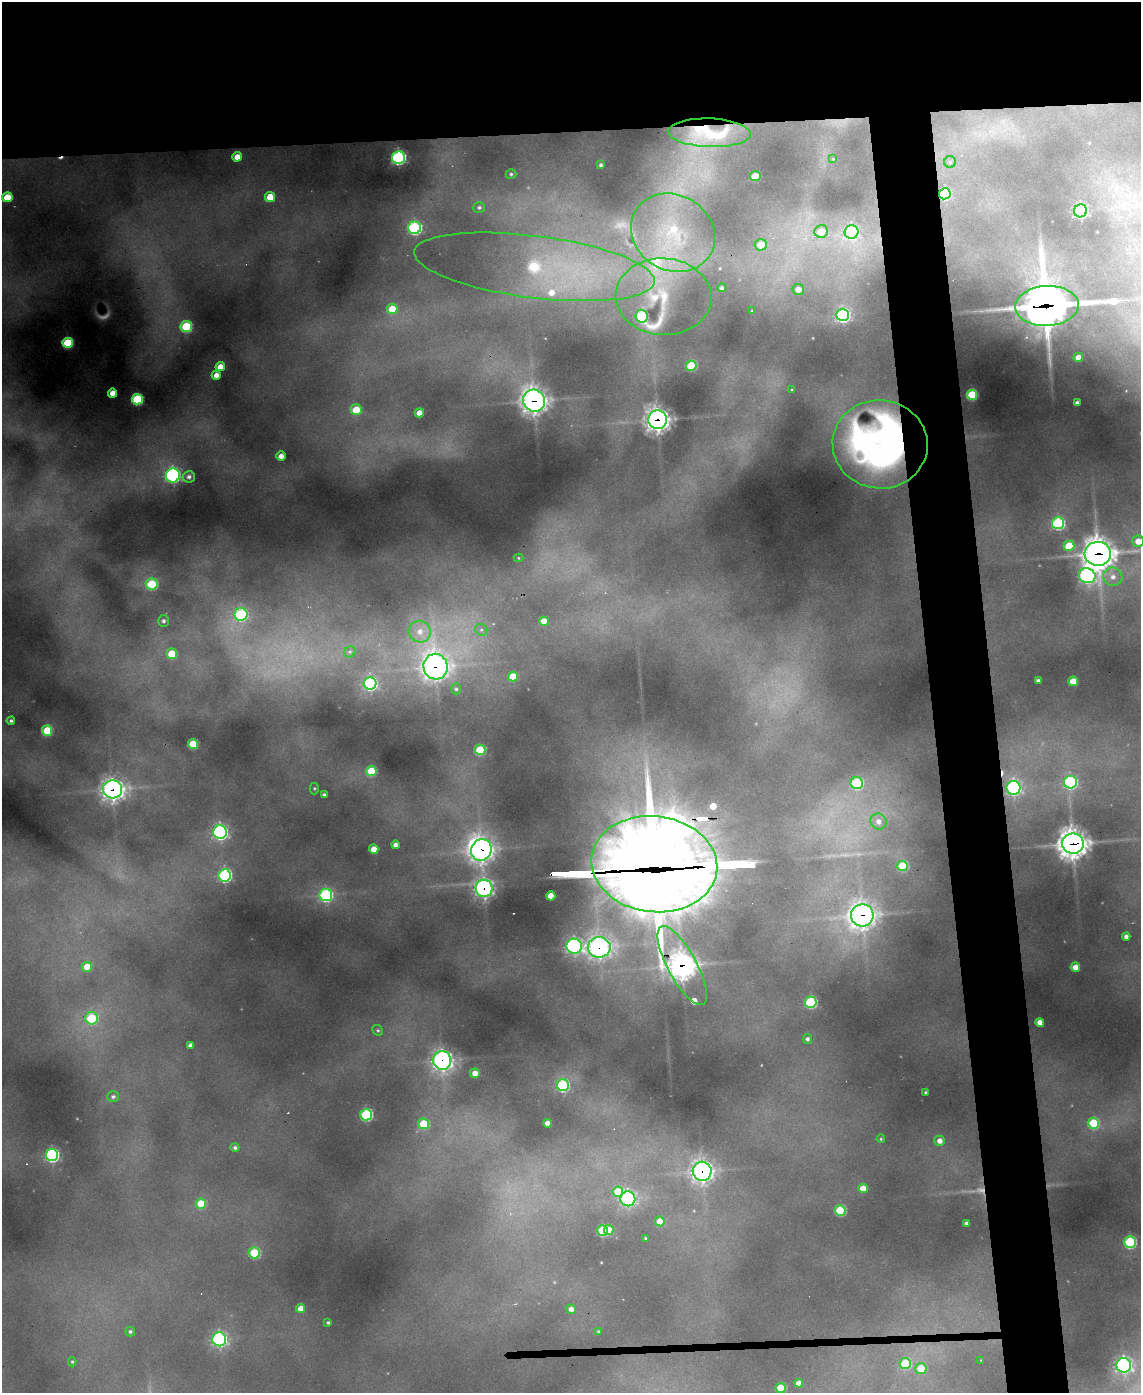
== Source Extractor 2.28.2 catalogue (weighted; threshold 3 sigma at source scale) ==
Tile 2 of 4 x 3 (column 2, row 1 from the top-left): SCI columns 1139-2277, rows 3015-4405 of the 4554 x 4534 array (HDU 1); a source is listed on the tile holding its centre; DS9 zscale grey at full resolution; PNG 1143 x 1395 px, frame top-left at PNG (2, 2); each listed source drawn as its Kron ellipse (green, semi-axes under 4 px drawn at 4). Shown black and unused: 15% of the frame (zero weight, under 3 of 4 exposures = <1% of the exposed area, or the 3 px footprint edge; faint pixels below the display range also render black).
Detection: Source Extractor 2.28.2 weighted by HDU 2 'WHT'; one run over the whole footprint, this tile lists its part. Background 0.73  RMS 0.023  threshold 0.104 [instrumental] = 3 sigma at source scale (4.5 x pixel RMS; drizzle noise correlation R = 1.50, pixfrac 1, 0.05/0.05 arcsec/px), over >= 5 px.
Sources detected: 160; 4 too faint to see at this stretch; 4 inside a brighter object's white glare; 3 cosmic-ray / hot-pixel residue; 2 long thin detections or spike segments (spike, bleed or trail) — neither listed nor drawn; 5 inside a brighter listed object's ellipse — not listed separately; the other 142 listed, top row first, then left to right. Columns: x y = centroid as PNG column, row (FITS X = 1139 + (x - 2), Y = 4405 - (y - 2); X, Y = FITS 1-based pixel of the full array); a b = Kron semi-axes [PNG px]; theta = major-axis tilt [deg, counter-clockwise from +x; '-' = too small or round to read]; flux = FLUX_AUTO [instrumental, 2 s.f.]
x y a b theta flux
709 133 41 14 -2 130
237 157 5 4 - 29
398 158 6 6 - 530
833 159 4 4 - 1.9
950 162 6 6 - 5.3
601 165 3 3 - 4.2
511 174 5 4 - 4.8
755 176 5 5 - 65
945 194 6 5 - 200
7 197 5 5 - 68
270 197 5 5 - 50
479 207 6 5 - 6
1080 211 6 6 - 710
415 228 6 6 - 470
821 231 7 6 - 57
852 232 7 6 - 450
673 233 43 37 -31 270
761 245 6 6 - 51
534 267 121 31 -7 580
722 288 4 4 - 6.4
798 289 6 5 - 22
663 297 48 38 -3 170
1047 306 32 20 3 5500
392 309 5 5 - 56
752 311 3 3 - 2.4
843 315 6 6 - 550
642 316 6 6 - 230
186 326 6 5 - 180
68 343 5 5 - 150
1078 357 5 4 - 29
691 366 5 5 - 120
220 367 4 4 - 26
216 375 4 4 - 20
792 390 3 2 - 1.7
113 393 4 4 - 32
972 395 5 5 - 160
137 399 5 5 - 230
534 401 11 10 - 1700
1077 403 4 4 - 8.6
356 410 5 5 - 75
419 413 4 4 - 27
658 420 9 9 - 1600
880 444 47 44 -6 1300
281 456 4 4 - 20
173 475 7 7 - 520
189 477 6 5 - 9
1058 523 6 6 - 340
1138 541 6 6 - 28
1069 546 5 5 - 96
1098 554 13 12 - 3300
518 558 5 4 - 2.8
1087 576 8 7 - 590
1113 577 9 9 - 22
152 584 6 5 - 170
241 614 6 6 - 340
163 621 6 5 - 7.2
544 621 5 4 - 43
481 630 6 5 - 5.3
420 632 11 11 - 32
350 652 6 5 - 4.9
172 654 5 5 - 75
435 667 13 12 - 1700
513 676 5 5 - 57
1038 680 4 3 - 6.5
1073 681 5 4 - 43
370 683 6 6 - 450
456 689 5 5 - 4.3
11 721 4 4 - 5.5
47 731 5 5 - 120
193 744 5 5 - 120
480 750 5 5 - 140
371 771 5 5 - 120
1070 782 6 6 - 380
857 783 6 6 - 200
314 788 6 4 90 3.3
1014 788 7 7 - 510
112 789 10 9 - 1400
324 795 4 3 - 6.6
878 821 8 7 - 17
220 832 7 6 - 640
1073 844 11 10 - 2900
395 845 4 4 - 13
374 849 5 4 - 29
481 850 11 10 - 1500
654 864 63 48 -6 19000
903 866 5 5 - 110
225 875 6 6 - 430
484 888 8 8 - 720
326 895 6 6 - 400
551 896 4 4 - 44
862 915 11 11 - 1800
1126 936 4 4 - 10
574 946 8 7 - 720
599 947 11 10 - 1300
682 965 44 14 -61 2000
87 967 5 5 - 47
1075 967 4 4 - 24
811 1002 6 5 - 280
91 1018 6 6 - 180
1040 1022 4 4 - 18
378 1030 6 5 - 4.2
807 1039 5 4 - 6.7
191 1045 4 4 - 12
442 1060 9 9 - 1000
475 1073 5 5 - 25
563 1085 6 6 - 300
925 1092 3 3 - 3.8
113 1097 6 5 - 6.9
366 1115 6 5 - 300
547 1123 4 4 - 17
1094 1123 5 5 - 160
424 1124 5 5 - 100
881 1139 4 3 - 2.8
940 1141 5 5 - 15
235 1147 4 4 - 6.3
52 1155 6 6 - 490
702 1171 9 9 - 1200
863 1188 5 4 - 28
618 1192 5 5 - 85
628 1199 7 7 - 520
201 1204 5 5 - 82
840 1210 5 5 - 170
660 1221 5 5 - 54
967 1223 4 4 - 8.9
602 1230 5 5 - 180
609 1230 5 4 - 30
645 1238 3 2 - 2.3
1130 1242 5 5 - 310
254 1253 5 5 - 170
301 1309 4 4 - 28
571 1309 5 4 - 13
328 1323 3 3 - 3.8
130 1331 5 5 - 5.5
598 1331 3 3 - 3.1
219 1339 7 7 - 540
981 1360 3 3 - 1.6
72 1362 4 4 - 3.1
905 1363 5 5 - 130
1124 1365 7 7 - 540
921 1368 5 5 - 55
799 1383 4 4 - 20
781 1388 5 5 - 110
Overlapping masked pixels (flux is a lower limit): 19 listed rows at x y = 709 133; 945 194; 663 297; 1047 306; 534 401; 658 420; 880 444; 1098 554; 435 667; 112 789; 1073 844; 481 850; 654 864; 484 888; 862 915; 599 947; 682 965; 442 1060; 702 1171
Isophote crosses this tile's border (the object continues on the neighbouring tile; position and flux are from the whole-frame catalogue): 1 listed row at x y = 1138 541